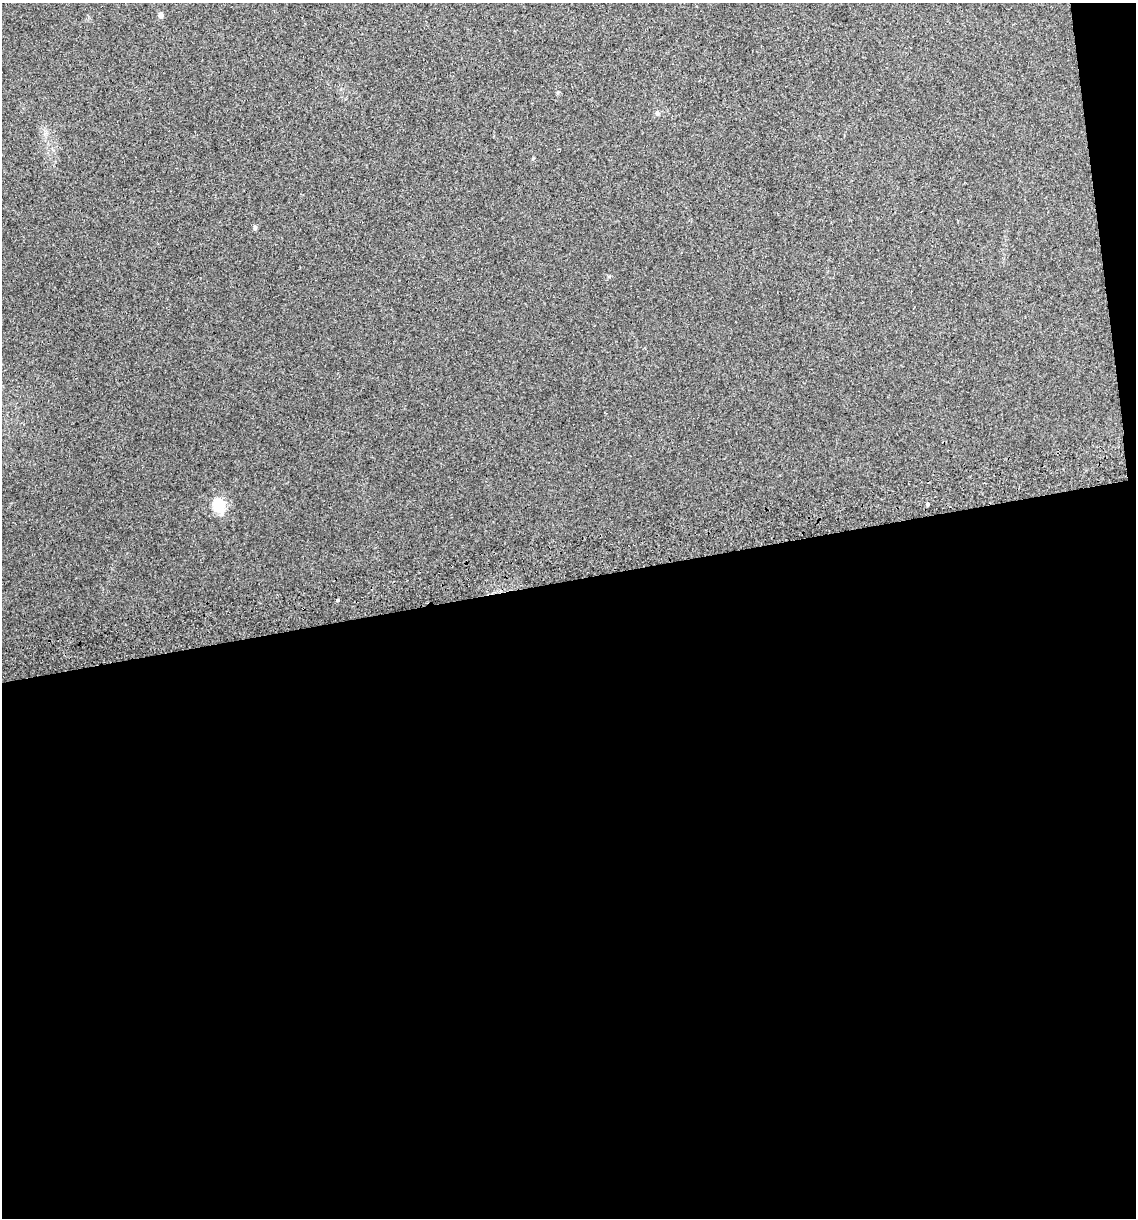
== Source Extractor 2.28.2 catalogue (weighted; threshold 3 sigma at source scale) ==
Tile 16 of 4 x 4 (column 4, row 4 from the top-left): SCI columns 3480-4613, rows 42-1257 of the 4646 x 4948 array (HDU 1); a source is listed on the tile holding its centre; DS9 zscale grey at full resolution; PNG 1138 x 1220 px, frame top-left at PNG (2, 3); no overlay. Shown black and unused: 54% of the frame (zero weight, under 2 of 3 exposures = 2% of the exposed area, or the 3 px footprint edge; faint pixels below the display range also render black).
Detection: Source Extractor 2.28.2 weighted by HDU 2 'WHT'; one run over the whole footprint, this tile lists its part. Background 0.046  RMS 0.012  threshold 0.0541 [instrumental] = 3 sigma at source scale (4.5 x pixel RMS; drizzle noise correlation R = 1.50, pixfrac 1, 0.0396/0.0396 arcsec/px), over >= 5 px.
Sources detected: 6; all 6 listed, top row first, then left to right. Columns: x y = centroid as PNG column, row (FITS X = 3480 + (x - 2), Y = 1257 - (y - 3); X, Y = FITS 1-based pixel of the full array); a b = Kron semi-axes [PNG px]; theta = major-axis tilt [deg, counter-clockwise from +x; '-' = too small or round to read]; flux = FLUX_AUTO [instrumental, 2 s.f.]
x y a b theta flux
161 15 6 5 - 4.1
657 113 7 5 -22 2.1
255 227 6 5 - 2
927 503 4 3 - 12
219 505 11 10 - 35
338 600 3 3 - 3.1